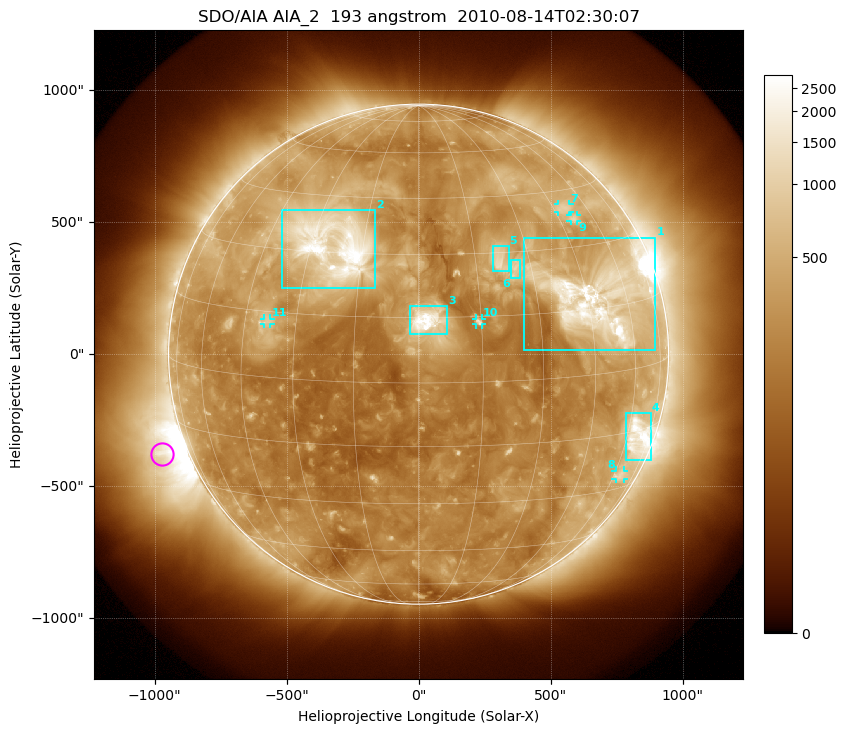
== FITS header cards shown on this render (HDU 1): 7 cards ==
TELESCOP= 'SDO/AIA'
INSTRUME= 'AIA_2'
WAVELNTH=                  193
WAVEUNIT= 'angstrom'
DATE-OBS= '2010-08-14T02:30:07.84'
CTYPE1  = 'HPLN-TAN'
CTYPE2  = 'HPLT-TAN'

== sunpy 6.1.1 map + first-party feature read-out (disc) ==
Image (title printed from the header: SDO/AIA AIA_2  193 angstrom  2010-08-14T02:30:07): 1024 x 1024 px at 2.4 arcsec/px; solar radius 947 arcsec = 395 px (full disc in frame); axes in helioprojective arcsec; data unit not stated in the header (colour bar unlabelled)
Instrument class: DISC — disc imager (sunpy class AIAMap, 193 A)
Bright regions (active regions / flare kernels): reference = the median radial profile (limb darkening/brightening removed); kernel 9 px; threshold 5 sigma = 569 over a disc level ~261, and >= 1.15x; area >= 12 px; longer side >= 9 px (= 22 arcsec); searched inside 0.97 R_sun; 11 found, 11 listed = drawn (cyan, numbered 1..; 5 of them under ~33 arcsec drawn as corner ticks so the feature stays visible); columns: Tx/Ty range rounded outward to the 5 arcsec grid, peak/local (2 s.f.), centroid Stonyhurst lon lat
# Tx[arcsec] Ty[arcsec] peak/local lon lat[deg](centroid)
1 400..900 15..445 13 +49 +17
2 -520..-165 250..545 15 -24 +32
3 -30..110 75..185 14 +2 +14
4 785..880 -400..-220 7.3 +65 -16
5 280..340 315..410 6.5 +22 +28
6 350..385 290..360 4.8 +26 +26
7 525..570 540..570 3.7 +49 +40
8 745..780 -475..-440 3 +64 -26
9 575..600 505..525 3.9 +51 +37
10 215..240 110..135 6.8 +14 +14
11 -585..-560 115..135 3.6 -38 +13
Off-limb structures (1.02-1.3 R_sun): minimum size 162 px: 3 found; the strongest spans PA ~85..130 deg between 1.02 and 1.3 R_sun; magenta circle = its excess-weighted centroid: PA ~110 deg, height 1.1 R_sun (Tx ~-970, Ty ~-380 arcsec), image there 6.5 x the reference